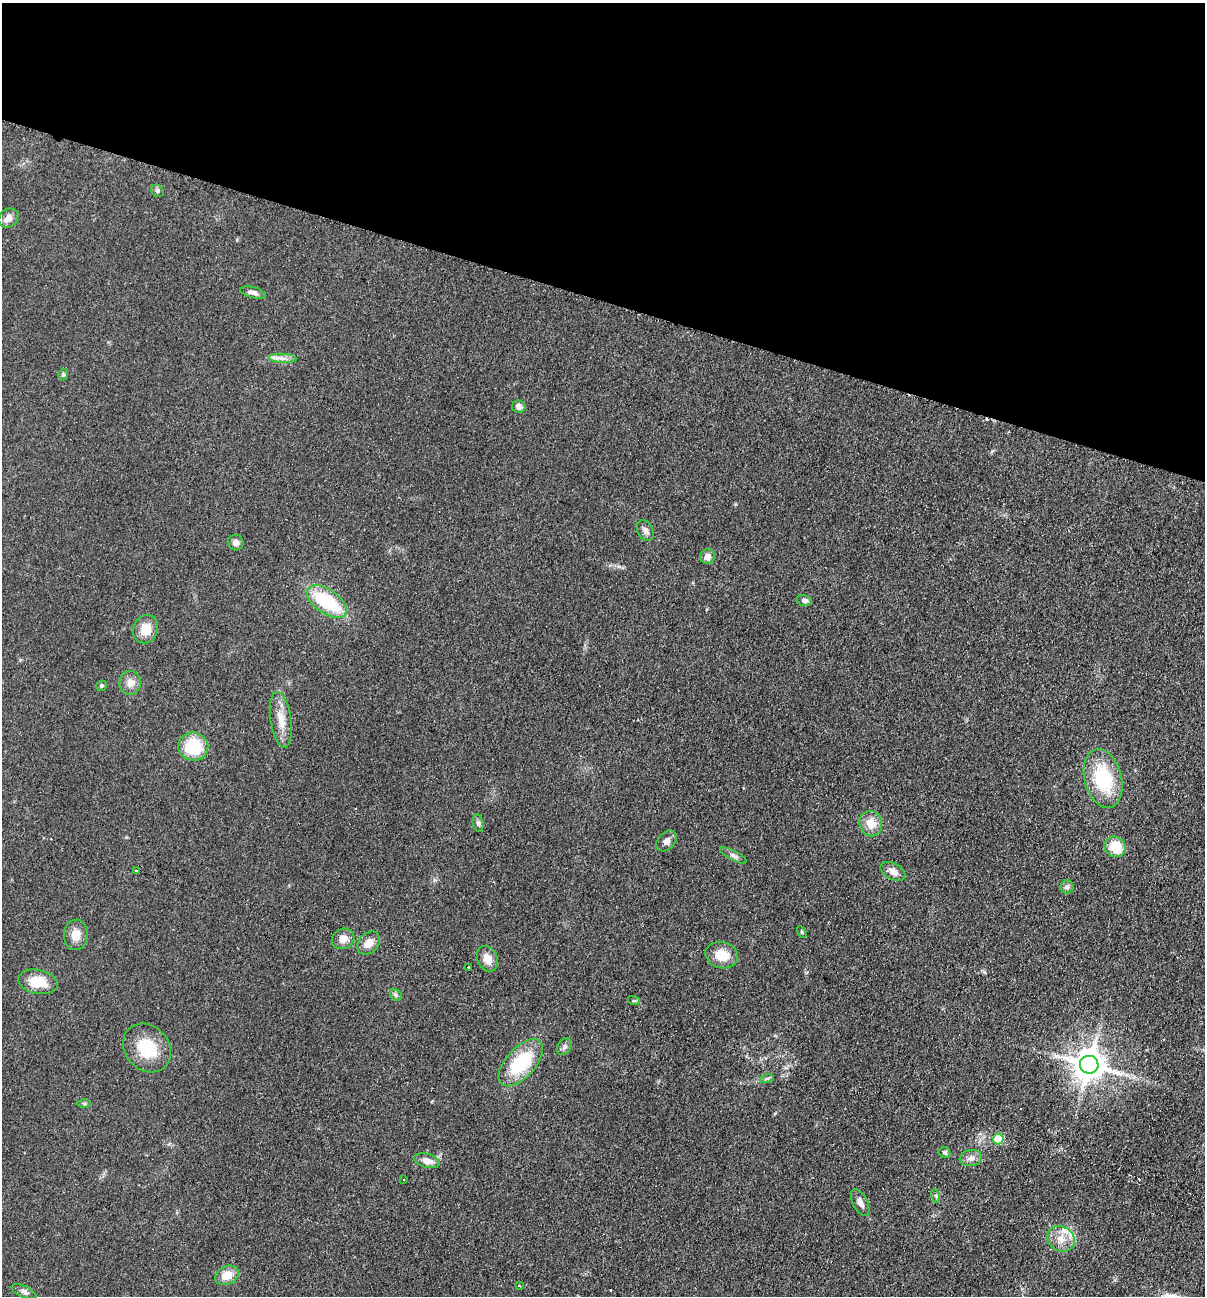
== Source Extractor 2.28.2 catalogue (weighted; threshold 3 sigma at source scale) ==
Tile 2 of 4 x 4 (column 2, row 1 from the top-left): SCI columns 1513-2715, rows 3900-5193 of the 5308 x 5212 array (HDU 1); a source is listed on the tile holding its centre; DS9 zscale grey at full resolution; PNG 1207 x 1298 px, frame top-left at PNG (2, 3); each listed source drawn as its Kron ellipse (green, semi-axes under 4 px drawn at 4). Shown black and unused: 23% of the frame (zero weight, under 2 of 3 exposures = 3% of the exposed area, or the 3 px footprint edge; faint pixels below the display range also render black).
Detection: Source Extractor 2.28.2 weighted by HDU 2 'WHT'; one run over the whole footprint, this tile lists its part. Background 0.0596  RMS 0.0088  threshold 0.0398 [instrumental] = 3 sigma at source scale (4.5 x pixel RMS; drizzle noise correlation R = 1.50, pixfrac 1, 0.05/0.05 arcsec/px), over >= 5 px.
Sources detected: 59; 5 cosmic-ray / hot-pixel residue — neither listed nor drawn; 2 inside a brighter listed object's ellipse — not listed separately; the other 52 listed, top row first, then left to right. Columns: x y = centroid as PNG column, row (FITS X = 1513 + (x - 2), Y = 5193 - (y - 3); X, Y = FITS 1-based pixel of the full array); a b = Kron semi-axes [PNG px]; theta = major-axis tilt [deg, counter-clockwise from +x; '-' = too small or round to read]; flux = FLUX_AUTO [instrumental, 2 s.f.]
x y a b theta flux
157 191 7 5 -47 1.8
8 218 11 8 40 6.3
253 293 13 5 -14 3.7
283 358 14 4 -3 4.4
63 374 6 4 -88 1.5
519 407 7 6 - 4.9
645 530 11 7 -62 3.9
236 542 8 8 - 3.9
707 557 7 7 - 5.4
804 600 8 5 -13 2.8
327 602 22 12 -35 57
146 629 14 12 68 13
130 683 12 11 - 6.8
101 686 5 5 - 1.6
281 720 28 10 -82 14
193 747 15 14 - 41
1103 778 30 18 -75 53
478 823 8 5 -82 2.1
871 824 13 11 -72 13
666 841 12 8 49 4.4
1115 847 11 9 -37 22
733 855 15 5 -28 3.1
136 871 2 2 - 0.97
893 871 13 8 -27 6.5
1067 887 6 6 - 2.4
802 932 6 4 -61 1.2
76 935 15 12 88 10
343 939 11 10 - 7.1
369 943 13 9 46 8.5
722 955 16 13 -15 17
487 959 13 10 -66 8.8
469 968 3 3 - 9.5
38 982 20 12 -12 22
396 995 7 5 -45 1.8
634 1001 6 3 -17 1.1
564 1047 9 6 57 2.9
147 1048 26 22 -47 33
521 1063 29 14 48 49
1089 1065 9 9 - 1700
767 1078 7 4 19 1.5
84 1104 7 4 0 1.4
998 1139 5 5 - 44
945 1152 6 5 - 2.1
971 1158 11 8 8 4.6
427 1161 13 7 -15 6.9
404 1180 3 2 - 0.78
936 1196 7 4 -72 1.5
860 1203 14 7 -63 5.7
1061 1239 14 12 -30 10
227 1275 12 9 27 12
519 1285 3 2 - 0.73
24 1292 13 5 -25 2.8